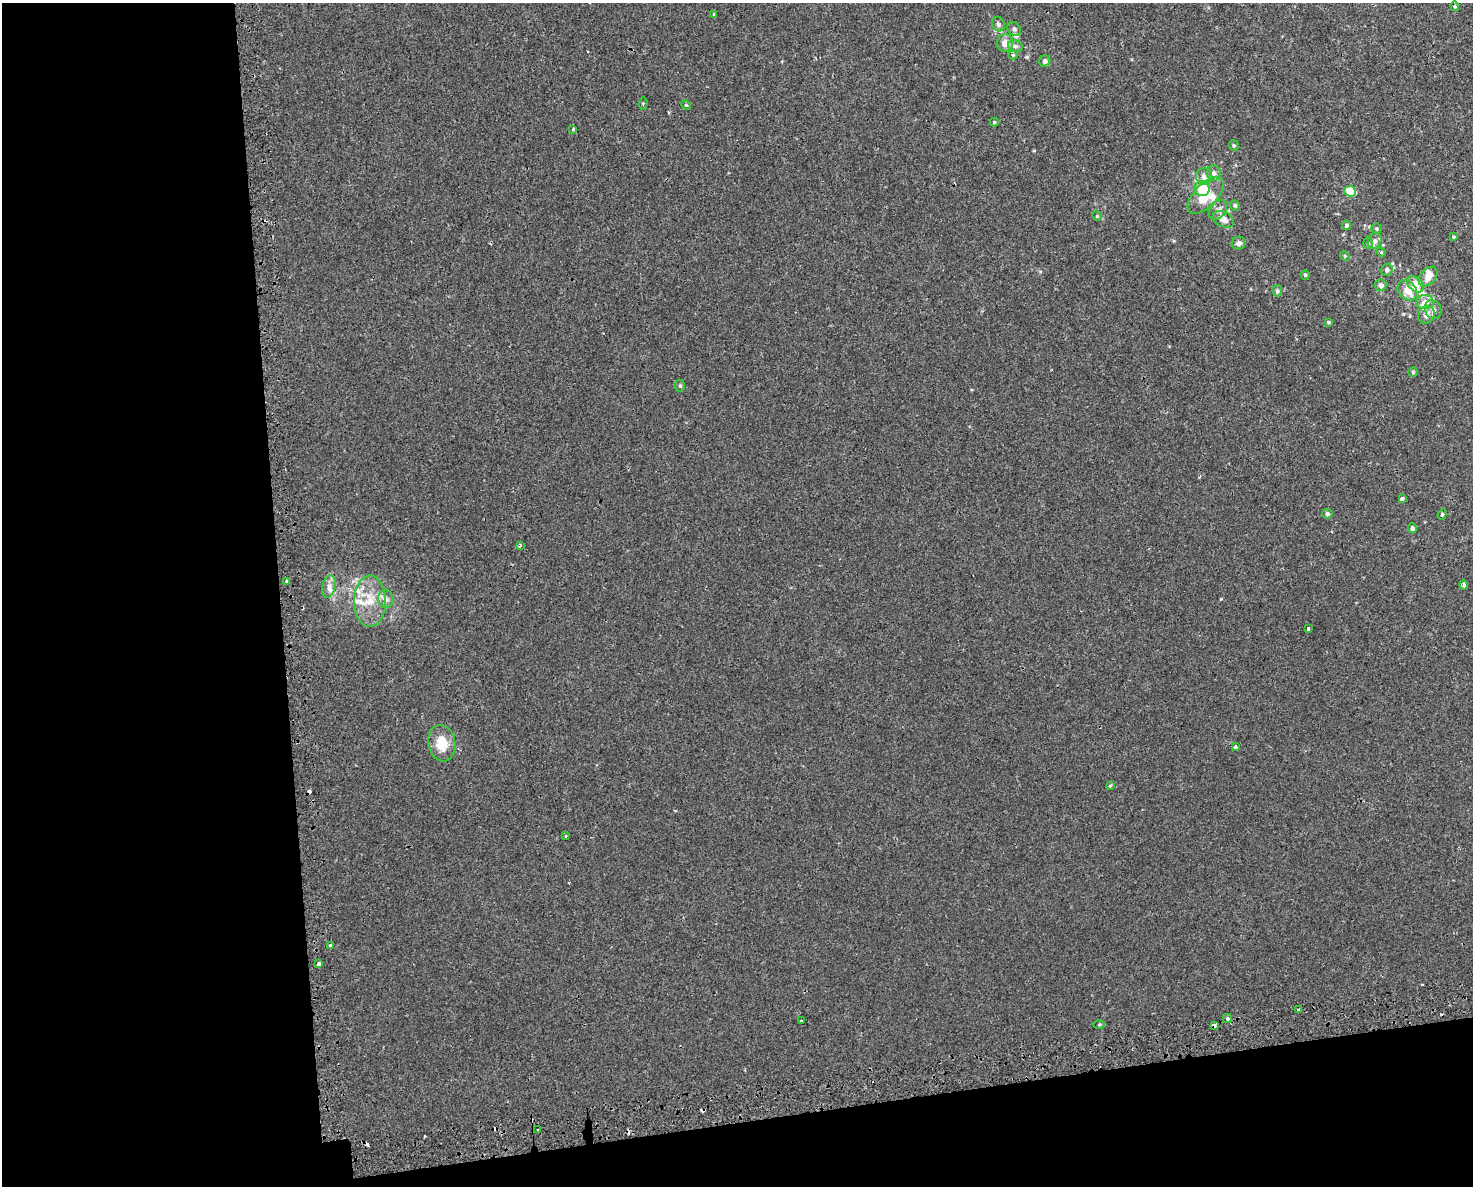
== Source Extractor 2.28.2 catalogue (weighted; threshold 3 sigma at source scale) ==
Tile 10 of 3 x 4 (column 1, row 4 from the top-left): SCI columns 94-1564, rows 39-1222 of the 4556 x 4811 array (HDU 1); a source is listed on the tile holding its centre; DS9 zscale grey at full resolution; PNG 1475 x 1188 px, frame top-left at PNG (2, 3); each listed source drawn as its Kron ellipse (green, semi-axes under 4 px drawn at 4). Shown black and unused: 25% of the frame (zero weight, under 2 of 3 exposures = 3% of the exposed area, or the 3 px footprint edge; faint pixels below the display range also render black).
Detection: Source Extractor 2.28.2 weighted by HDU 2 'WHT'; one run over the whole footprint, this tile lists its part. Background 5.66e-04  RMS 0.0026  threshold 0.0117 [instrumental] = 3 sigma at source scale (4.5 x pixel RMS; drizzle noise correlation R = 1.50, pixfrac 1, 0.0396/0.0396 arcsec/px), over >= 5 px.
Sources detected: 83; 7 cosmic-ray / hot-pixel residue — neither listed nor drawn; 10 inside a brighter listed object's ellipse — not listed separately; the other 66 listed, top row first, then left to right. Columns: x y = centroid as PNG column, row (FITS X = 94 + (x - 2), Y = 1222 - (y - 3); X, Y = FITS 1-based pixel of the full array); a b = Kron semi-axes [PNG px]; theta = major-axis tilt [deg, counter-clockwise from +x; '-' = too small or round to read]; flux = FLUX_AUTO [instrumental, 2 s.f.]
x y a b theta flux
1455 6 5 4 - 0.28
714 14 4 3 - 0.25
998 24 7 6 - 0.72
1014 29 8 6 -52 0.72
1005 43 9 8 - 2.1
1015 46 7 5 -13 0.71
1013 55 4 4 - 0.27
1045 61 5 5 - 0.87
643 103 6 2 85 0.24
686 105 5 4 - 0.28
994 122 4 4 - 0.33
573 129 3 3 - 0.29
1234 145 5 5 - 0.34
1213 173 8 7 - 1.2
1204 176 8 8 - 1.7
1202 189 7 7 - 6.9
1350 191 6 5 - 6.3
1206 195 23 11 46 5.7
1235 205 5 4 - 0.41
1218 210 11 7 53 1.2
1097 216 5 4 - 0.27
1223 219 11 7 -28 1.9
1347 225 5 4 - 0.68
1376 229 5 5 - 0.38
1454 237 4 4 - 0.28
1375 241 8 6 68 1.1
1239 243 7 6 - 1.1
1368 243 6 5 - 0.43
1381 252 5 4 - 0.27
1345 256 5 4 - 0.25
1387 270 6 6 - 0.75
1305 275 5 4 - 0.34
1428 277 11 7 49 3
1415 284 10 6 -42 5
1381 285 6 6 - 1.2
1407 290 11 8 -51 3.4
1277 291 6 5 - 0.58
1425 302 9 7 5 2
1433 310 10 8 -65 1.4
1426 315 9 8 - 1.4
1328 322 4 3 - 0.32
1413 372 5 4 - 0.36
680 386 6 5 - 0.36
1402 499 4 3 - 1.8
1327 514 5 5 - 0.71
1442 514 5 4 - 0.35
1412 528 5 4 - 0.79
520 545 3 2 - 0.47
286 581 3 3 - 0.59
1464 585 4 3 - 0.9
329 587 11 6 76 1.2
386 599 9 7 -83 1.2
370 601 25 16 -90 6.8
1308 629 4 3 - 0.4
442 743 18 13 -82 5
1235 747 3 3 - 0.68
1110 785 3 3 - 0.36
566 836 3 3 - 0.26
330 945 3 3 - 0.87
319 964 4 3 - 0.47
1299 1010 3 3 - 0.44
1227 1018 4 4 - 0.52
802 1021 3 3 - 0.57
1099 1024 5 3 - 0.29
1214 1025 3 3 - 3.8
538 1130 2 2 - 0.33
Overlapping masked pixels (flux is a lower limit): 1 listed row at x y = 1214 1025